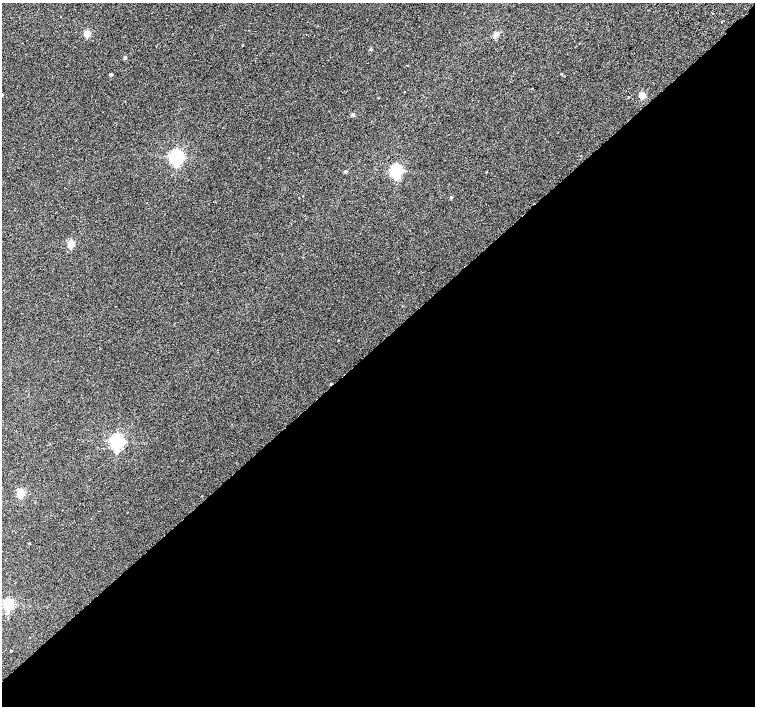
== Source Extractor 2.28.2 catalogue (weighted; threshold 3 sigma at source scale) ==
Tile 15 of 4 x 4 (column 3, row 4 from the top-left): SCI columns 3063-4567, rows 264-1671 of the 6118 x 6093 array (HDU 1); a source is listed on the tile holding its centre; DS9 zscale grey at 2 x 2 block average (1 PNG px = mean of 2 x 2 image px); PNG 757 x 708 px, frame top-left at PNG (2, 3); no overlay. Shown black and unused: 51% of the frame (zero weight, under 2 of 3 exposures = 3% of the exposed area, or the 3 px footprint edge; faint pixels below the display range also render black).
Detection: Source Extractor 2.28.2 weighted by HDU 2 'WHT'; one run over the whole footprint, this tile lists its part. Background 0.00991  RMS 0.0058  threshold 0.0261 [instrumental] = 3 sigma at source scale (4.5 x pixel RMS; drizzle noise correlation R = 1.50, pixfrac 1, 0.0396/0.0396 arcsec/px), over >= 5 px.
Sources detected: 25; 1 cosmic-ray / hot-pixel residue — not listed; the other 24 listed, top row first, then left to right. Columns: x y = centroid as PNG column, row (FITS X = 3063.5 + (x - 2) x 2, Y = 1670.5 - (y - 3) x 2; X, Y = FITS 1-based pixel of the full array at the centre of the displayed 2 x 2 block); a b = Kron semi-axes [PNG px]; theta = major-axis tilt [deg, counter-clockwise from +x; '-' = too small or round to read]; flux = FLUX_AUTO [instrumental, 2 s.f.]
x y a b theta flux
713 13 2 2 - 3
87 34 3 3 - 34
306 34 2 2 - 0.73
496 35 3 2 - 22
371 49 3 2 - 2
125 58 2 2 - 5.3
561 74 2 2 - 0.68
111 75 2 2 - 4.6
2 95 2 2 - 0.93
642 95 3 3 - 32
629 97 2 2 - 0.92
353 115 2 2 - 6.2
581 155 2 2 - 3.1
176 157 5 4 - 350
395 171 4 3 - 220
345 172 3 2 - 2.9
486 172 2 2 - 2.6
451 197 3 2 - 2.5
71 244 3 3 - 45
117 441 4 4 - 340
21 493 3 3 - 60
29 543 2 2 - 1
8 604 4 3 - 180
11 651 2 2 - 1.5
Isophote crosses this tile's border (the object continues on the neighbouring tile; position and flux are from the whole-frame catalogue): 1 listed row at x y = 2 95